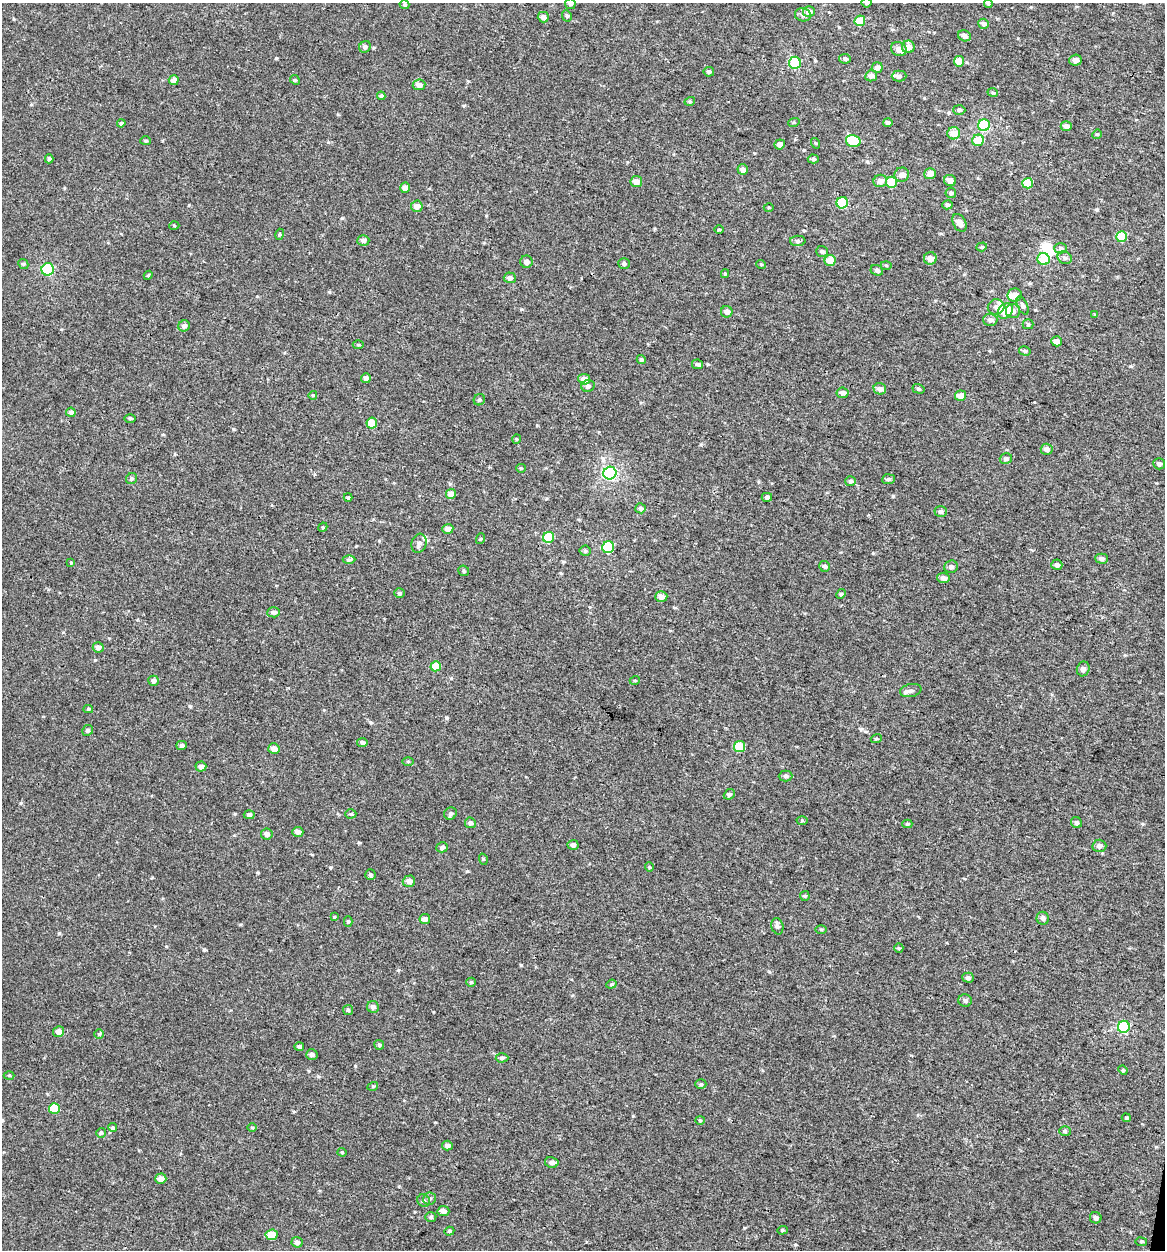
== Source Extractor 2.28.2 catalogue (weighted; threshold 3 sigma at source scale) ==
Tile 6 of 4 x 4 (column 2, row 2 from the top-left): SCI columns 1436-2598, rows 2519-3766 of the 5257 x 5027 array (HDU 1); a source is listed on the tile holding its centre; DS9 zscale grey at full resolution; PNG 1167 x 1252 px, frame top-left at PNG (2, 3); each listed source drawn as its Kron ellipse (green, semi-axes under 4 px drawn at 4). Shown black and unused: <1% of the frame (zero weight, under 3 of 4 exposures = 4% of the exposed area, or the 3 px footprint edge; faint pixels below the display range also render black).
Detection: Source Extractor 2.28.2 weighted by HDU 2 'WHT'; one run over the whole footprint, this tile lists its part. Background -2.61e-04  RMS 0.0026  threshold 0.0118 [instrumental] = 3 sigma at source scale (4.5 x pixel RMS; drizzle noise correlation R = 1.50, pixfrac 1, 0.0396/0.0396 arcsec/px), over >= 5 px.
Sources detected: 225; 3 inside a brighter object's white glare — neither listed nor drawn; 2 inside a brighter listed object's ellipse — not listed separately; the other 220 listed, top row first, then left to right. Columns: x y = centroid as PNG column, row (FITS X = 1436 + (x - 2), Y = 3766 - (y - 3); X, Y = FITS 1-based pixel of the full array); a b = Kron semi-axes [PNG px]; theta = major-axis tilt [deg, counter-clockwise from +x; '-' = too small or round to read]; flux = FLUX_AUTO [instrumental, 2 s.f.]
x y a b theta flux
866 3 5 4 - 0.49
570 4 5 5 - 0.61
988 4 4 3 - 0.29
404 5 5 4 - 0.37
809 12 6 5 - 1.9
803 15 8 6 -11 0.82
567 16 6 4 -63 0.4
543 17 5 5 - 1.3
860 21 5 5 - 4.7
984 24 5 5 - 0.84
964 36 6 5 - 0.95
365 47 6 5 - 0.75
908 47 6 6 - 1.6
899 49 8 7 - 1.8
845 59 6 5 - 0.51
1075 60 6 5 - 1.3
959 61 5 5 - 2.6
795 63 6 6 - 17
877 68 5 5 - 1.3
709 72 5 4 - 0.51
871 76 6 5 - 0.97
899 76 7 5 1 0.6
174 80 5 5 - 1.5
295 80 5 4 - 0.3
419 85 6 5 - 1.3
993 93 5 3 - 0.28
381 96 4 4 - 0.43
690 101 5 3 - 0.28
959 110 6 5 - 0.58
794 122 6 3 18 0.28
888 122 5 4 - 0.64
121 123 4 4 - 0.42
984 125 6 5 - 19
1066 126 5 5 - 1.5
954 133 6 6 - 2.7
1097 134 5 4 - 0.25
978 140 6 5 - 4.4
145 141 5 4 - 0.34
853 141 7 6 - 9.3
815 143 5 3 - 0.24
780 144 5 5 - 1
49 159 4 4 - 0.36
813 159 5 4 - 0.48
743 170 5 5 - 1.3
930 174 6 5 - 2
902 175 7 7 - 1.5
950 180 6 5 - 1.5
880 181 7 6 - 1.5
636 182 5 5 - 1.7
891 182 5 5 - 7.9
1028 183 5 5 - 6.6
405 188 5 5 - 1.3
951 193 5 5 - 0.43
842 203 6 5 - 14
947 205 5 4 - 0.5
417 206 6 5 - 1.6
769 208 5 3 - 0.28
960 223 9 6 -61 1.5
174 226 5 3 - 0.23
719 229 4 3 - 0.24
280 234 5 4 - 0.3
1122 237 5 5 - 8.6
363 241 6 5 - 0.77
798 241 8 5 1 0.63
982 247 5 4 - 0.35
1061 248 6 5 - 0.53
822 251 6 5 - 0.54
930 258 6 6 - 1.4
1065 258 7 6 - 0.67
1044 259 6 6 - 6
830 260 5 5 - 4.6
526 262 6 6 - 1.1
23 264 5 4 - 0.37
624 264 6 5 - 0.59
761 264 5 3 - 0.22
886 265 5 3 - 0.29
48 269 6 6 - 17
877 270 6 5 - 0.6
725 274 4 4 - 0.28
148 275 4 4 - 0.28
510 278 6 5 - 0.85
1015 295 7 6 - 1.8
1022 305 10 5 -63 0.72
996 307 8 7 - 1.1
1005 311 8 6 46 6.2
1013 311 7 7 - 1
727 312 6 5 - 1.3
1095 315 4 4 - 0.25
990 320 7 6 - 0.97
1028 324 5 5 - 0.38
184 326 6 5 - 0.95
1057 341 5 5 - 1.6
358 345 5 3 - 0.27
1025 351 6 4 -15 0.47
641 360 4 4 - 0.44
698 364 5 5 - 0.49
366 378 5 5 - 0.96
584 379 6 5 - 2.4
588 386 6 6 - 0.79
880 389 6 5 - 1.1
918 389 6 4 -18 0.42
843 393 6 5 - 1.1
313 395 4 3 - 0.26
961 396 5 5 - 2.7
479 400 6 5 - 0.48
71 412 5 4 - 0.9
130 418 6 4 -1 0.3
372 423 5 5 - 4.2
516 439 5 3 - 0.21
1047 449 6 5 - 1.1
1006 459 6 5 - 0.65
1159 464 6 5 - 0.69
521 468 5 4 - 0.28
610 473 6 6 - 43
131 479 6 5 - 0.5
888 479 6 5 - 0.58
851 481 5 5 - 0.55
451 494 5 5 - 2.6
348 497 4 4 - 0.31
767 497 5 4 - 0.6
640 508 5 5 - 0.54
941 512 6 5 - 0.74
323 527 5 3 - 0.24
448 529 5 5 - 1.5
549 537 5 5 - 9.5
480 539 5 3 - 0.25
419 543 10 7 72 1.1
608 547 6 5 - 15
585 551 5 5 - 0.37
1102 559 6 5 - 0.77
349 560 6 4 0 0.43
71 563 4 3 - 0.21
1057 565 5 5 - 0.8
825 566 6 5 - 0.59
951 567 7 6 - 0.71
464 571 5 5 - 0.44
943 578 6 5 - 1
399 593 5 4 - 0.38
841 594 5 4 - 0.35
661 596 6 5 - 1.5
274 612 6 5 - 0.77
98 647 5 5 - 1
436 666 5 5 - 4.9
1083 669 7 6 - 0.93
635 680 5 3 - 0.25
154 681 5 5 - 0.91
911 690 11 6 12 0.89
88 709 5 4 - 0.34
88 730 5 5 - 0.47
876 739 5 3 - 0.32
362 742 5 4 - 0.63
182 745 5 4 - 0.67
740 747 5 5 - 8.3
274 749 5 5 - 1.8
408 761 6 4 0 0.31
201 767 5 5 - 0.97
785 776 7 5 1 0.55
729 794 6 4 42 0.52
351 814 5 4 - 0.38
450 814 6 6 - 0.55
249 815 5 4 - 0.69
802 820 5 3 - 0.27
470 823 5 5 - 0.73
1076 823 6 5 - 0.61
907 824 5 4 - 0.33
298 832 5 5 - 1.2
267 834 6 5 - 0.98
573 845 5 5 - 0.71
1099 846 7 6 - 0.91
442 847 6 5 - 0.68
483 859 6 3 -72 0.27
649 867 5 4 - 0.26
370 875 5 5 - 0.46
409 881 6 5 - 1.5
805 896 5 5 - 0.34
334 917 4 4 - 0.23
1043 918 6 6 - 0.79
425 919 5 5 - 1.4
348 921 5 4 - 0.36
777 926 8 6 -75 0.67
821 929 5 3 - 0.27
899 948 5 4 - 0.33
968 978 5 5 - 0.64
471 982 5 4 - 0.31
611 984 5 4 - 0.35
965 1000 7 6 - 0.68
373 1007 6 6 - 0.85
348 1010 5 5 - 0.41
1124 1027 6 6 - 17
59 1032 5 5 - 1.4
99 1034 5 4 - 0.38
379 1045 5 5 - 0.41
299 1046 5 4 - 0.55
312 1054 6 5 - 0.77
502 1058 6 4 2 0.43
1123 1070 5 4 - 0.31
9 1075 5 3 - 0.3
701 1084 5 5 - 0.42
373 1086 5 3 - 0.23
54 1108 5 5 - 8
1126 1118 5 3 - 0.34
700 1120 4 4 - 0.28
252 1127 5 3 - 0.23
113 1128 4 4 - 0.43
1065 1131 6 5 - 0.45
101 1133 5 4 - 0.38
447 1146 5 5 - 1
342 1152 4 4 - 0.27
552 1162 7 5 -13 0.86
161 1179 5 5 - 1.7
430 1199 6 6 - 0.61
424 1201 6 6 - 0.51
443 1211 6 5 - 1
431 1217 5 4 - 0.45
1096 1218 6 5 - 0.79
782 1230 5 4 - 0.33
449 1231 5 4 - 0.34
272 1235 6 5 - 4
297 1242 5 5 - 0.85
1141 1242 5 3 - 0.27
Isophote crosses this tile's border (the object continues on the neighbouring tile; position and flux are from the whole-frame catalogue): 2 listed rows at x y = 866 3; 570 4
Unlisted compact peaks at least as high as the median listed source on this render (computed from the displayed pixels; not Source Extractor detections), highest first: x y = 276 58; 59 933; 521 965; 233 429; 95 660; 447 718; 204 950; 190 706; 355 1066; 893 496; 633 1116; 873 553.